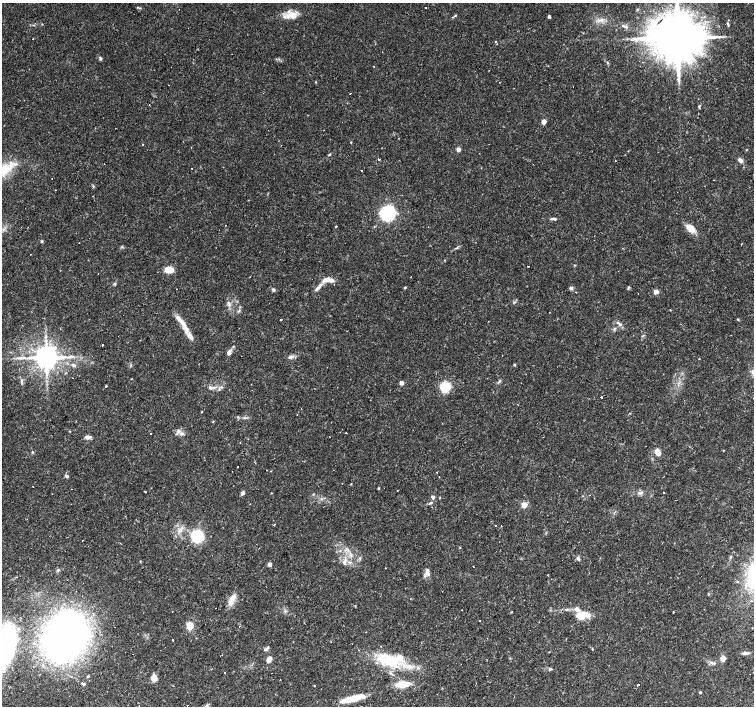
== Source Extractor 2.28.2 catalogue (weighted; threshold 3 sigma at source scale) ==
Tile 7 of 4 x 4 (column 3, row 2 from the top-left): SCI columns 3007-4509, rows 3045-4451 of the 6011 x 6021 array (HDU 1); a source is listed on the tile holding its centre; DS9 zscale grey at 2 x 2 block average (1 PNG px = mean of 2 x 2 image px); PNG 756 x 708 px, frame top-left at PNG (2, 3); no overlay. Shown black and unused: <1% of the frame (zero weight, under 2 of 3 exposures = <1% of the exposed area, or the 3 px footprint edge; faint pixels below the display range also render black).
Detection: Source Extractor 2.28.2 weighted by HDU 2 'WHT'; one run over the whole footprint, this tile lists its part. Background 0.032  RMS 0.0033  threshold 0.0146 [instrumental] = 3 sigma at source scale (4.5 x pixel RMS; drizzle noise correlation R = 1.50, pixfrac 1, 0.0396/0.0396 arcsec/px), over >= 5 px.
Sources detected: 169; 16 cosmic-ray / hot-pixel residue — not listed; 8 inside a brighter listed object's ellipse — not listed separately; the other 145 listed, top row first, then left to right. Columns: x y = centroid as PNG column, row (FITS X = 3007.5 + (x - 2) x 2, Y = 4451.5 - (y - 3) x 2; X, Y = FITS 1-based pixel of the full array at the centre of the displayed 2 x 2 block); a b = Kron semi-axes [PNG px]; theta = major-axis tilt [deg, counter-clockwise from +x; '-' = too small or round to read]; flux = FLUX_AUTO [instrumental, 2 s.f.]
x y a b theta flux
140 8 3 2 - 0.61
425 8 2 2 - 0.86
179 9 2 2 - 0.27
292 15 15 9 2 9.2
455 15 3 3 - 0.68
549 17 3 3 - 1.7
602 20 5 2 - 0.9
728 25 4 2 - 0.75
625 26 10 3 -17 2
677 38 13 10 38 6900
33 39 2 2 - 1.3
495 41 2 2 - 0.86
382 52 2 2 - 0.3
100 58 5 4 - 1.2
168 85 2 2 - 0.19
350 93 2 2 - 1.2
149 105 2 2 - 0.31
699 106 4 3 - 0.76
544 122 3 3 - 6.4
351 142 2 2 - 0.5
143 145 2 2 - 1.4
458 149 3 2 - 8.7
746 150 2 2 - 0.4
330 154 4 3 - 0.72
378 159 2 2 - 1.3
740 160 7 5 -47 2.8
4 169 23 15 40 20
361 170 2 2 - 1
55 190 2 2 - 0.31
388 213 7 7 - 130
554 219 8 3 -14 1.6
336 226 2 2 - 3.2
691 228 12 8 -41 8.4
42 241 4 3 - 0.79
457 248 6 2 35 1.1
30 254 2 2 - 0.75
528 266 2 2 - 0.78
169 270 9 6 -3 9.7
328 280 14 5 -4 7.2
115 284 4 3 - 0.82
321 285 8 4 46 2.8
405 287 3 3 - 0.75
628 287 5 3 - 0.85
571 288 5 4 - 1.6
273 290 4 3 - 2
656 292 4 4 - 4.6
229 305 5 2 - 1.4
670 310 2 2 - 0.37
239 311 4 2 - 0.74
738 319 3 2 - 0.62
281 320 2 2 - 1.5
183 324 20 6 -52 9.6
620 324 6 5 - 2.2
614 329 5 3 - 1.1
102 345 2 2 - 2.3
229 352 8 5 69 3.1
71 356 6 3 43 1.5
46 357 5 5 - 1200
290 357 7 5 3 2.4
23 358 4 3 - 1.3
73 365 5 4 - 1.5
514 365 3 3 - 0.72
21 381 5 3 - 1.2
499 381 5 3 - 1.2
401 383 3 3 - 4.5
251 384 2 2 - 0.32
106 386 2 2 - 3
221 387 4 3 - 0.97
445 387 5 5 - 69
211 388 6 5 - 2.2
601 397 2 2 - 1.9
202 412 3 2 - 0.37
245 418 7 2 -2 1.4
213 422 3 2 - 0.77
70 431 3 2 - 0.4
178 431 7 5 58 3.2
346 433 2 2 - 0.45
150 434 2 2 - 5.6
329 436 2 2 - 0.35
87 437 8 4 -3 3
723 450 3 2 - 0.44
32 452 3 3 - 0.76
658 452 6 4 -69 7.5
266 470 2 2 - 0.96
436 472 2 2 - 0.3
66 476 5 3 - 1.5
439 477 2 2 - 0.31
351 484 3 2 - 0.45
33 486 2 2 - 0.33
378 488 3 2 - 0.84
71 489 2 2 - 0.35
397 490 2 2 - 0.32
145 492 2 2 - 1.8
242 493 5 3 - 2.3
641 493 6 4 26 2.1
664 493 3 2 - 0.51
433 497 3 3 - 3.9
431 503 5 3 - 1
524 505 3 3 - 22
274 525 2 2 - 0.98
495 525 2 2 - 1.5
180 531 8 3 55 2.7
197 536 6 5 - 77
82 540 2 2 - 1
730 557 4 3 - 0.75
360 558 3 3 - 0.92
578 558 5 4 - 1.8
344 562 7 4 -53 2.5
269 564 3 3 - 4.1
473 567 2 2 - 0.57
427 573 9 5 -66 3.6
737 582 3 2 - 0.54
708 594 3 3 - 0.56
232 599 17 7 72 7.1
355 606 3 2 - 0.51
566 609 4 3 - 1.1
577 609 7 5 -25 4.2
462 610 2 2 - 0.52
673 612 2 2 - 0.8
93 613 3 2 - 0.75
582 615 13 6 9 19
480 621 2 2 - 0.68
190 626 3 3 - 42
65 636 30 26 58 460
172 640 2 2 - 1.7
265 649 7 3 27 1.5
592 649 3 2 - 0.5
5 651 55 11 70 100
745 653 10 3 2 2.3
723 658 4 3 - 7.6
269 659 7 5 62 4.6
389 660 37 14 -11 37
714 663 4 3 - 1.3
550 669 4 3 - 0.96
224 673 2 2 - 2.5
88 676 4 3 - 0.83
154 678 4 4 - 11
84 684 4 3 - 1.2
403 684 9 4 5 22
638 685 2 2 - 4.9
314 686 2 2 - 0.48
700 692 3 2 - 1
352 699 20 7 13 13
187 705 2 2 - 0.63
139 706 2 2 - 0.45
Isophote crosses this tile's border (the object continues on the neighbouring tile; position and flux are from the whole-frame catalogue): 3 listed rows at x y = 677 38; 4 169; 5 651
Diffuse or blended objects may show on this block-average render without a row.